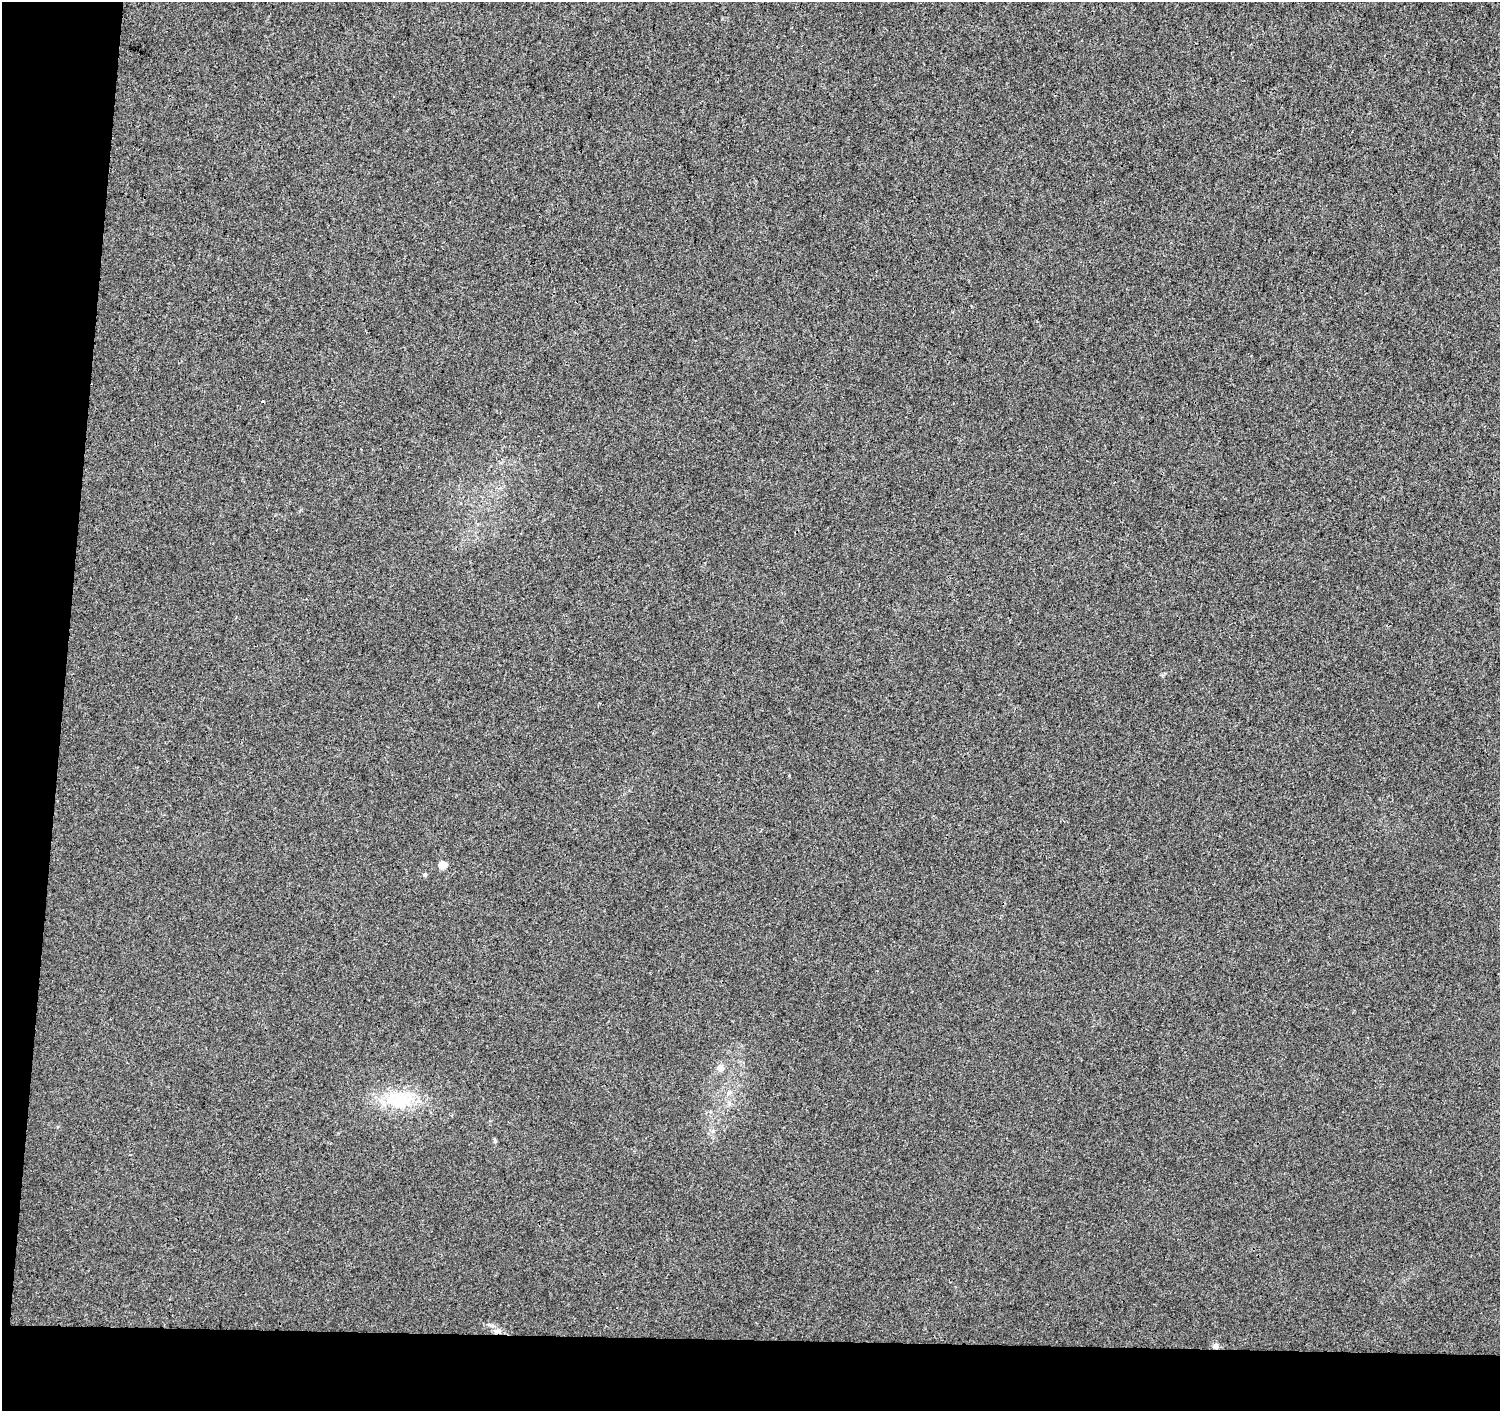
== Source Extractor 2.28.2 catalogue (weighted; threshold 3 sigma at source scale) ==
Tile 7 of 3 x 3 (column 1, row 3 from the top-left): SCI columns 12-1509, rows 286-1694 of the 4505 x 4741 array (HDU 1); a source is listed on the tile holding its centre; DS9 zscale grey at full resolution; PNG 1502 x 1413 px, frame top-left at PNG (2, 2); no overlay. Shown black and unused: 9% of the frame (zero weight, under 3 of 4 exposures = <1% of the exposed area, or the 3 px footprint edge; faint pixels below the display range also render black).
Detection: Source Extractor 2.28.2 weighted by HDU 2 'WHT'; one run over the whole footprint, this tile lists its part. Background 0.00355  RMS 0.0037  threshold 0.0167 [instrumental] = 3 sigma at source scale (4.5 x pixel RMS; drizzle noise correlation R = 1.50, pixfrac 1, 0.0396/0.0396 arcsec/px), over >= 5 px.
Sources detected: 9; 1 cosmic-ray / hot-pixel residue — not listed; the other 8 listed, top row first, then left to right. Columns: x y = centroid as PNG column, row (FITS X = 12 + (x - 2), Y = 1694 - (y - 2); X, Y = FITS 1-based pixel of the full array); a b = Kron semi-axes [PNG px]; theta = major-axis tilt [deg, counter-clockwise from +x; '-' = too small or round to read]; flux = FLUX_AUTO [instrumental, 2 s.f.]
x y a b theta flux
443 865 5 5 - 8.8
425 875 5 4 - 0.64
720 1067 9 8 - 2.1
729 1092 8 6 54 1.3
399 1100 43 23 3 17
495 1141 5 5 - 0.51
498 1331 9 7 4 1.7
1215 1346 7 6 - 1.5
Overlapping masked pixels (flux is a lower limit): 2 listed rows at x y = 498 1331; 1215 1346